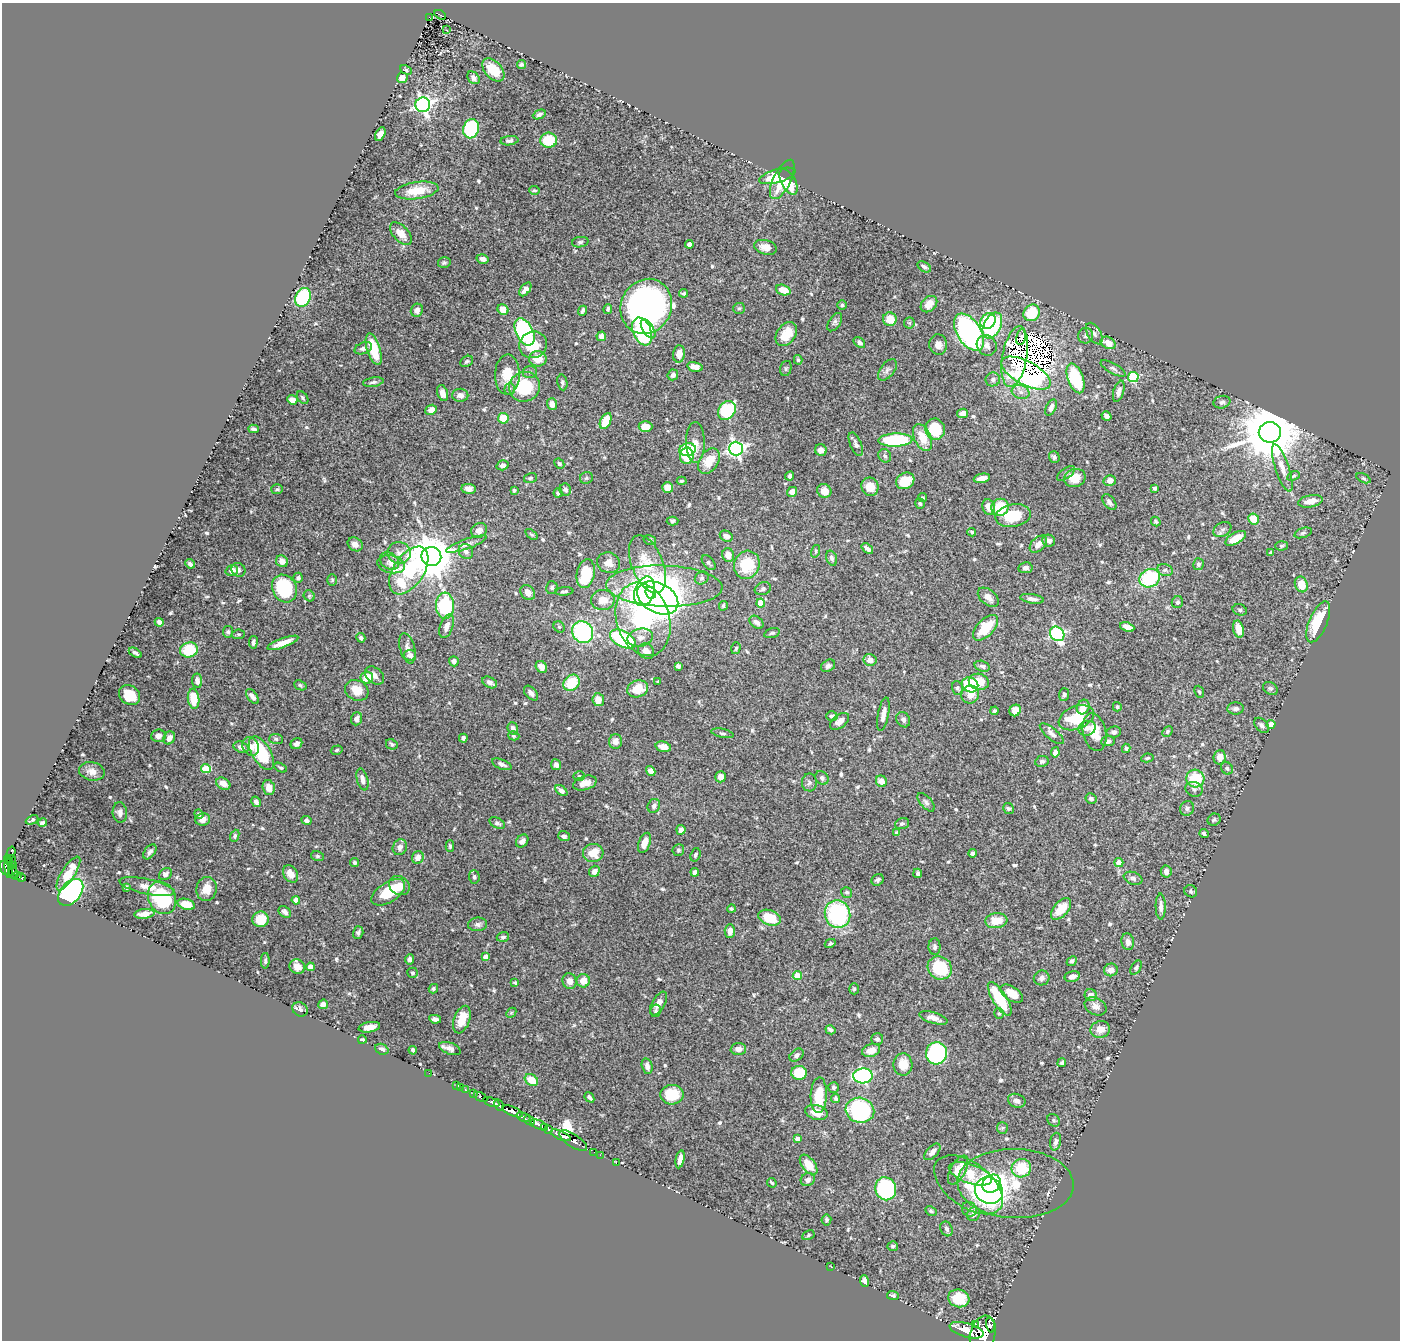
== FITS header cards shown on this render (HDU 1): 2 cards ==
NAXIS1  =                 1398
NAXIS2  =                 1338

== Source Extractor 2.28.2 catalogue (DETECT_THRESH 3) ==
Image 1398 x 1338 px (HDU 1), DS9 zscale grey, 1 PNG px = 1 image px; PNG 1402 x 1342 px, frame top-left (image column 1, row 1338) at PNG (2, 3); each listed source drawn as its Kron ellipse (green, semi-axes under 4 px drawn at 4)
Background 0.964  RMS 0.016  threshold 0.0468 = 3 sigma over >= 5 px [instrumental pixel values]
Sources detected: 627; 13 with non-positive FLUX_AUTO (blend fragments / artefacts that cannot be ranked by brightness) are neither listed nor drawn; of the other 614, the 500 brightest by FLUX_AUTO listed and drawn (114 fainter detections omitted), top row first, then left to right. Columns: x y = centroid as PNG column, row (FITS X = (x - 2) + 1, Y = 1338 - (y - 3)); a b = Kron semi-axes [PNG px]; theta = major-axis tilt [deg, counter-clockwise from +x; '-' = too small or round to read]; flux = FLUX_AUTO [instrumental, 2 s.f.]
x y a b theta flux
440 15 6 3 -30 10
430 17 4 2 - 15
447 30 3 2 - 3.5
521 65 4 4 - 2.4
406 70 6 4 -25 2
493 70 14 8 -47 21
402 78 5 5 - 8.3
473 78 7 5 -46 3.6
423 105 7 7 - 340
539 114 7 4 25 2.9
471 129 10 7 73 110
380 134 7 4 61 6.4
549 140 8 7 - 31
509 141 9 4 6 2.7
777 176 19 6 16 23
782 179 21 9 64 25
788 182 14 7 -62 21
535 190 5 4 - 1.6
417 191 22 8 8 23
401 234 14 7 -47 11
580 242 8 5 7 2.3
689 244 4 4 - 7.9
765 247 11 7 -15 8.9
483 259 6 4 -16 4.5
444 263 6 5 - 2
924 267 7 4 -33 3.3
525 289 8 4 52 6.2
783 290 7 5 -20 13
683 293 4 3 - 1.9
303 297 10 7 62 87
929 304 9 7 44 9.2
842 305 4 4 - 1.7
646 306 28 25 62 470
739 308 6 5 - 1.7
503 309 6 5 - 9.7
608 309 5 4 - 2.4
417 310 7 6 - 4.6
582 311 5 3 - 1.9
1032 313 9 8 - 37
890 319 7 7 - 17
988 321 8 7 - 30
835 322 10 5 56 2.8
909 323 5 5 - 1.6
992 326 14 8 65 74
648 329 11 5 -58 29
642 331 14 9 -66 74
525 332 14 8 -64 140
969 332 21 12 -57 390
786 334 13 9 56 21
1094 334 12 6 -59 4.4
601 336 5 4 - 5.1
1086 336 7 7 - 3.5
1021 337 8 4 79 3.3
859 342 6 4 -42 3.3
1108 343 8 5 -30 12
533 345 14 13 - 24
938 345 10 9 - 7
987 345 11 9 -53 6.6
363 348 9 5 19 4.2
374 349 16 6 -73 34
679 354 9 6 82 9.4
1015 357 31 12 80 4.5
538 359 8 7 - 14
798 360 5 4 - 2.4
467 361 7 5 32 2
695 367 8 4 -12 6.3
786 368 8 5 74 2
1113 368 14 5 -30 3.5
887 370 12 7 50 4
530 372 7 6 - 2.6
1026 373 27 11 -28 39
507 374 20 12 88 23
673 375 5 5 - 3.8
1133 377 5 5 - 85
1076 378 15 8 -71 70
993 379 7 7 - 3.6
373 382 10 4 9 3
562 382 8 5 -80 2.2
524 387 15 15 - 47
510 389 6 5 - 2.1
1119 391 11 5 73 5.2
1021 392 9 7 -15 5.3
442 393 8 5 -72 6.4
460 395 8 6 -2 5.1
303 398 7 4 -53 1.8
292 400 5 4 - 7.5
1222 402 9 6 14 3.2
552 404 6 5 - 6
1051 407 9 5 65 4.8
431 410 6 5 - 8
727 410 10 8 53 81
963 413 5 4 - 6.8
1106 416 5 4 - 3.1
503 418 5 5 - 23
606 421 8 5 64 23
645 427 7 5 2 13
254 429 5 3 - 2.5
935 429 11 9 -74 40
1270 432 11 10 - 7800
923 437 14 8 -66 17
895 440 17 6 1 77
695 442 20 9 -89 11
856 444 12 5 -68 3.8
736 448 7 7 - 320
687 450 8 6 13 53
821 450 6 5 - 5.3
687 456 8 6 86 26
885 456 7 6 - 2.4
1054 457 6 5 - 2.7
709 461 14 9 58 22
559 463 5 4 - 1.8
503 465 6 5 - 4.1
1282 468 25 7 -71 10
1066 473 10 5 35 2.7
790 476 5 4 - 2.6
1293 476 6 4 26 1.7
530 478 6 5 - 1.7
586 478 6 6 - 2
982 478 8 4 12 7
1075 478 11 9 20 18
1363 478 8 4 -26 1.6
1110 480 6 5 - 6.2
682 481 5 3 - 1.8
905 481 9 8 - 23
870 487 9 8 - 13
668 488 5 5 - 14
1155 488 4 4 - 1.9
277 489 6 5 - 1.7
469 489 7 5 -8 5.1
514 490 4 4 - 2
565 490 6 6 - 3.4
824 491 7 6 - 9.8
792 492 5 4 - 8.2
558 493 4 4 - 2.5
922 498 5 4 - 1.7
1310 501 12 6 10 11
1109 502 9 5 -51 3.5
920 503 5 4 - 1.8
989 507 8 6 -69 10
1000 507 9 8 - 37
1013 516 18 11 10 36
1254 519 6 5 - 27
673 521 6 4 3 1.7
1156 522 5 4 - 1.6
1222 529 9 6 31 3.4
479 530 8 7 - 5.1
972 532 4 3 - 1.6
1303 533 9 4 18 2.3
531 534 7 4 -37 1.6
726 536 7 5 -27 5.4
1236 538 11 5 30 17
650 540 6 4 -13 2
1049 541 6 5 - 5.1
355 544 8 6 -33 6.3
466 544 21 5 20 6.2
1038 544 10 6 43 7.5
1282 546 6 5 - 1.6
867 549 6 3 -39 4.5
816 551 6 4 75 1.6
466 552 8 7 - 3.7
1271 552 4 3 - 1.8
399 553 11 10 - 7.9
728 555 7 6 - 8.1
431 557 10 9 - 4100
832 558 8 5 -72 2.8
282 561 6 5 - 7.4
389 561 10 8 -32 5.3
609 563 11 10 - 9.2
709 563 9 5 -50 2.4
190 564 5 4 - 2.8
391 564 14 9 -11 7.5
647 564 30 15 -68 52
1198 564 6 5 - 3.2
747 565 14 12 65 39
1025 568 7 5 10 3.7
232 570 6 5 - 7
238 570 7 6 - 2.9
409 570 27 15 56 110
1165 570 8 6 -14 3
586 574 15 9 79 40
298 578 5 4 - 2.5
702 578 7 6 - 2.4
1150 578 10 9 - 72
332 580 6 5 - 1.7
1301 584 8 6 -70 19
664 586 58 20 -2 190
284 588 14 12 -61 76
552 588 6 5 - 2.1
763 589 8 6 22 3.1
564 591 9 3 5 2
644 591 15 9 73 120
528 593 8 6 -50 6.8
651 593 6 5 - 40
309 596 6 5 - 1.6
988 597 12 7 -40 7.5
658 598 22 14 -28 380
1032 599 12 4 -8 4.7
603 600 12 10 2 12
1177 602 6 5 - 2.6
761 603 4 4 - 20
445 606 13 9 -86 76
723 606 5 4 - 1.7
1240 610 7 5 -16 2.1
643 619 37 26 -73 160
159 622 4 4 - 4.7
756 622 8 5 -39 4
1318 622 22 9 67 48
447 626 12 6 72 6.1
559 627 6 5 - 1.8
1127 627 7 4 -23 9.2
985 628 16 8 46 30
1238 629 9 5 -79 15
228 632 6 5 - 2.1
583 632 11 10 - 130
772 633 8 4 14 1.9
238 634 6 4 5 1.6
1057 634 8 6 -46 180
361 638 5 4 - 2.3
640 638 13 9 12 7.5
623 639 14 8 -28 100
253 642 6 4 81 2.9
283 643 16 4 20 13
407 648 15 7 -76 6.1
736 648 6 4 73 1.8
189 650 9 7 16 39
646 651 8 7 - 7.5
135 653 7 4 -31 2.9
410 655 6 5 - 4.7
870 660 6 6 - 8.1
454 661 5 5 - 4.7
678 666 4 4 - 2.8
828 666 7 5 33 2.8
982 666 8 5 -18 2.9
541 667 6 5 - 7
374 675 11 7 -40 5.8
367 678 6 6 - 18
197 681 7 5 -82 4.4
490 682 8 5 -28 5.1
658 682 3 3 - 2.3
979 682 10 8 -13 19
571 683 9 7 47 35
300 685 6 5 - 2
970 685 8 7 - 72
957 688 7 5 -70 2
1270 688 8 6 -34 2.2
638 689 11 8 18 21
357 690 12 10 -29 17
1199 692 6 4 -67 1.7
531 693 8 5 -47 4
1064 694 6 5 - 2.7
130 695 11 9 -37 23
970 695 9 8 - 10
252 696 9 4 -54 4.8
194 699 10 5 -84 26
598 700 6 6 - 11
1083 707 7 6 - 8.6
1117 707 4 4 - 1.8
1236 708 8 6 3 3.7
1015 710 6 5 - 12
995 711 4 4 - 1.9
883 714 17 5 79 7.3
832 716 6 5 - 2.9
1076 718 18 11 22 42
356 719 6 5 - 6
903 720 8 6 -61 3.6
839 721 11 6 37 7.1
1271 724 4 4 - 16
1261 725 9 6 -48 3.8
513 728 6 5 - 3.6
1087 728 9 7 18 4.8
1167 731 6 5 - 2
1095 732 19 11 -77 19
1114 732 7 5 6 2.8
722 733 11 4 -12 2.4
1052 734 15 5 -40 4.6
158 736 7 6 - 5.4
514 736 6 4 -16 1.5
169 738 7 5 59 6.5
463 738 4 4 - 2.9
276 739 7 5 -2 2.2
615 741 7 6 - 5.7
1108 741 7 5 7 3.5
296 744 6 5 - 4.3
392 744 6 5 - 1.9
241 747 8 5 -21 5.5
251 747 9 8 - 7.5
663 747 8 5 -14 6.9
1126 748 4 4 - 1.9
337 750 6 4 17 1.8
1055 752 5 4 - 5.1
261 753 19 9 -59 61
1219 757 7 6 - 8.2
1147 758 6 4 11 1.6
1042 761 7 5 11 2.5
502 764 10 5 -22 3.5
556 765 5 5 - 4.2
281 768 7 4 -28 1.8
1227 768 6 5 - 2
206 769 5 4 - 38
92 771 13 9 -11 8.1
651 771 5 4 - 7
579 776 6 5 - 1.9
720 777 5 5 - 7.6
822 778 7 6 - 2.9
362 779 11 5 -75 6.4
1195 779 9 9 - 37
881 781 6 5 - 7.1
809 782 9 7 90 2.8
585 783 12 7 17 11
223 784 7 5 -31 8.1
269 788 7 6 - 11
1194 789 9 7 -18 3.9
561 791 7 4 -41 4.2
1091 798 5 5 - 2.9
256 802 5 4 - 3.6
926 802 11 5 -49 3
654 806 7 6 - 3
1008 808 6 5 - 2.1
1187 808 7 6 - 2.7
120 813 10 7 -86 4.5
199 814 5 4 - 2.4
203 819 7 6 - 6.4
32 820 6 3 24 1.8
306 820 5 4 - 2.7
1214 820 7 6 - 2.2
42 823 4 3 - 2.2
497 823 8 5 -27 2.6
902 824 7 5 20 2.2
681 830 5 4 - 4.3
897 833 4 4 - 3.1
1204 833 4 3 - 1.8
235 836 6 4 68 2.2
564 836 6 5 - 3.6
522 841 7 5 50 4.6
645 843 10 5 69 11
450 846 6 4 -88 1.7
400 847 8 7 - 5.9
678 850 6 6 - 1.9
150 852 8 5 53 3.4
11 853 7 4 74 95
593 853 10 9 - 20
972 853 4 4 - 2.9
695 855 7 5 70 2
317 856 6 5 - 1.7
418 857 6 5 - 7.8
8 859 3 3 - 41
12 860 5 3 - 130
355 862 4 4 - 2
1119 863 4 4 - 8.9
13 865 2 2 - 30
9 867 11 4 -88 220
4 868 7 4 -76 410
594 871 6 5 - 4.3
695 872 4 4 - 3
1166 872 6 5 - 4.6
13 873 6 3 -90 160
68 873 19 6 57 21
918 873 4 4 - 2.6
165 874 7 5 37 3.9
290 874 9 7 -57 11
17 876 4 3 - 81
474 877 6 5 - 2.6
21 878 4 3 - 56
1133 878 9 6 -21 3.6
878 880 6 5 - 2.6
399 886 11 9 -35 9.5
126 887 4 4 - 2
147 887 28 7 -12 11
206 889 12 10 80 12
1191 891 7 6 - 2.4
71 892 15 10 50 240
388 892 19 10 34 40
847 892 6 5 - 2.1
162 898 17 13 -64 75
296 900 4 4 - 11
186 904 9 5 -17 15
1161 906 13 5 -89 5.6
731 909 4 4 - 1.6
1061 909 13 7 49 22
285 912 7 5 -38 4.2
144 914 10 5 5 6.8
837 914 14 12 -76 120
769 918 11 7 -20 26
260 919 8 8 - 24
996 921 11 7 6 18
478 924 9 7 5 3.9
730 931 7 5 86 6.4
358 933 6 5 - 2.3
503 937 6 4 18 2.1
1128 942 8 6 -81 5.1
830 943 6 4 29 1.8
935 947 8 6 -89 3
486 957 4 4 - 8
410 959 5 4 - 3.8
265 961 8 4 89 2.2
1072 961 5 4 - 2.5
297 967 8 7 - 9.6
310 967 4 4 - 8.9
940 968 12 11 - 58
1136 968 8 4 57 2.3
1111 970 7 6 - 7.8
412 973 5 5 - 2
797 976 4 4 - 27
1072 976 8 5 13 6.4
1042 978 8 7 - 3.9
569 981 8 7 - 5.8
583 981 6 6 - 12
515 983 4 3 - 1.8
433 989 5 4 - 1.9
854 989 5 4 - 1.6
1012 994 13 7 -34 14
1091 995 6 6 - 5.8
1000 999 19 7 -58 49
658 1003 13 6 60 6.5
323 1004 5 4 - 5.1
1095 1006 11 8 -28 6.6
300 1009 8 6 -34 4.1
655 1011 6 5 - 2.1
511 1013 6 4 45 1.6
999 1013 5 4 - 1.6
933 1018 15 5 -16 7.9
435 1019 6 4 -12 3.8
462 1020 14 8 70 18
369 1027 11 5 10 8.2
1100 1029 10 8 10 10
830 1030 5 3 - 2.5
877 1039 6 5 - 2.6
362 1040 4 3 - 2.5
450 1048 11 5 -20 5.9
382 1049 7 5 -23 4.3
738 1049 7 6 - 7.2
413 1050 4 3 - 2.4
871 1050 9 6 19 9.3
936 1053 11 10 - 120
796 1055 8 5 41 3.9
1062 1063 4 4 - 1.8
903 1064 11 9 -88 17
647 1066 8 5 -77 5.3
429 1073 2 2 - 9.2
799 1073 8 7 - 26
863 1076 10 7 3 150
531 1080 7 5 -34 19
456 1085 3 3 - 23
461 1088 3 2 - 9.7
833 1088 5 5 - 2.4
465 1090 3 3 - 57
474 1094 3 3 - 140
672 1095 11 10 - 32
819 1095 18 8 87 26
481 1097 7 3 -27 120
589 1097 5 3 - 3.1
835 1098 5 3 - 1.8
1017 1101 9 7 -21 4.6
491 1102 8 3 -20 770
499 1105 6 3 -63 480
860 1110 14 12 -14 140
512 1111 11 4 -23 1500
816 1112 11 7 -15 14
524 1117 7 4 -24 310
529 1120 5 3 - 400
1054 1120 7 5 -45 2.4
539 1125 9 3 -20 730
545 1128 3 3 - 150
1002 1128 6 5 - 1.9
549 1130 3 3 - 110
561 1135 11 4 -23 1000
797 1139 4 4 - 4.7
573 1141 16 6 -33 1200
1056 1142 9 5 78 3.8
594 1152 2 2 - 9.6
932 1152 10 5 47 6
600 1155 2 2 - 10
680 1159 9 4 79 5.5
616 1162 3 2 - 26
809 1165 11 6 -52 17
1021 1168 10 9 - 34
958 1170 16 7 62 15
970 1174 23 9 -19 32
808 1180 7 6 - 4.6
772 1183 5 3 - 1.5
991 1184 10 8 46 130
1015 1184 58 34 -2 77
969 1185 39 22 -36 39
886 1189 11 10 - 120
989 1190 14 13 - 450
969 1209 8 7 - 3.4
931 1211 6 4 -28 2.1
974 1214 7 6 - 3.6
826 1220 5 5 - 2
946 1229 8 6 -64 3
808 1235 6 4 29 1.6
893 1246 5 5 - 2
831 1267 3 2 - 3
865 1281 6 4 -71 3.7
893 1296 6 4 -6 2.1
959 1298 11 8 -17 31
975 1324 3 3 - 170
990 1325 7 4 -75 310
967 1330 17 7 -16 3400
983 1334 18 12 73 4600
At the frame edge (FLAGS 8, measured only in part): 1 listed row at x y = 983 1334
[114 fainter detections neither listed nor drawn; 13 non-positive-flux detections neither listed nor drawn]